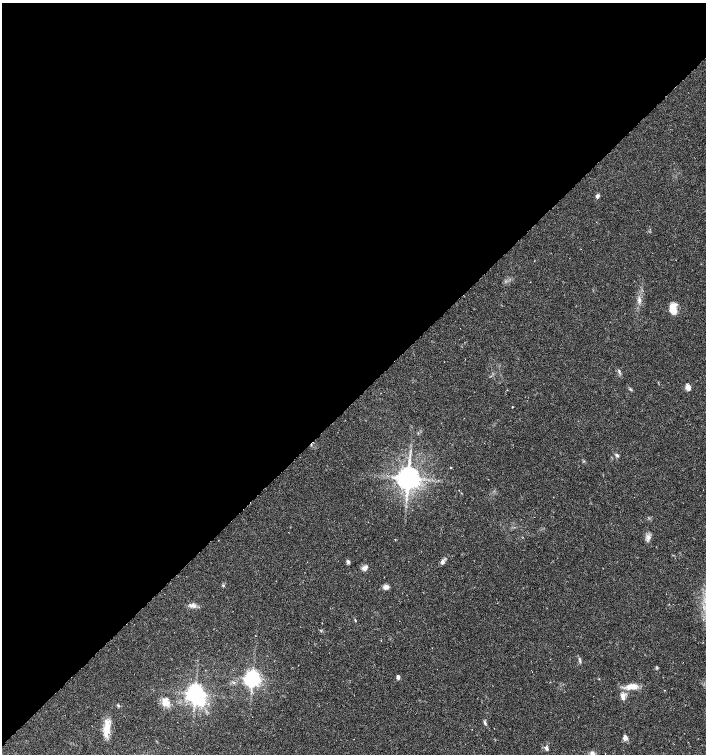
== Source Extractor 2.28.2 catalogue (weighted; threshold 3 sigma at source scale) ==
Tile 2 of 4 x 4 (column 2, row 1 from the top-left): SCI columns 1622-3029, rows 4512-6015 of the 5994 x 6024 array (HDU 1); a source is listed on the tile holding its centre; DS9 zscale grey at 2 x 2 block average (1 PNG px = mean of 2 x 2 image px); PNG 708 x 756 px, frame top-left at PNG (2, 3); no overlay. Shown black and unused: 53% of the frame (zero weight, under 3 of 6 exposures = <1% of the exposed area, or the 3 px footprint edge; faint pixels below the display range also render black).
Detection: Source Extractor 2.28.2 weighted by HDU 2 'WHT'; one run over the whole footprint, this tile lists its part. Background 0.0356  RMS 0.0031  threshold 0.0128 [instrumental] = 3 sigma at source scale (4.09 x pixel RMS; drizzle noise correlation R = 1.36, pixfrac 0.8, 0.0396/0.0396 arcsec/px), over >= 5 px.
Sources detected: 31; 1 inside a brighter object's white glare — not listed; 1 inside a brighter listed object's ellipse — not listed separately; the other 29 listed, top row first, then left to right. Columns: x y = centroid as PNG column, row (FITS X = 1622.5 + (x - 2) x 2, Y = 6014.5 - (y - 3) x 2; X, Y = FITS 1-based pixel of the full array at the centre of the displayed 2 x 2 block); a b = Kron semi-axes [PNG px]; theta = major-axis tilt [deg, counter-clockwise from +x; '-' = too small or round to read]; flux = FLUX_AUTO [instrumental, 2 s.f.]
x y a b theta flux
597 196 5 4 - 1.6
639 300 8 4 84 2.3
673 309 12 7 -83 8.6
619 371 6 2 -73 0.97
688 387 5 4 - 4.9
507 390 2 2 - 0.3
512 407 3 2 - 0.34
617 455 5 3 - 1.2
450 467 2 2 - 0.39
408 478 7 7 - 400
648 536 6 4 -1 2.1
348 562 5 4 - 1.4
442 562 6 5 - 2.1
365 568 8 6 49 2.7
386 587 7 5 -1 2.9
192 605 11 5 -8 3.1
355 621 3 2 - 0.37
580 660 8 2 -67 1.1
398 677 6 4 -77 1.4
252 679 6 6 - 150
632 687 17 7 5 7.8
195 693 6 5 - 180
623 697 9 5 -82 3.6
166 703 10 8 -65 5.3
118 705 4 2 - 0.63
485 723 6 3 -67 1.3
106 730 21 7 82 10
625 738 7 5 87 2.6
546 748 7 4 -64 1.7
Diffuse or blended objects may show on this block-average render without a row.